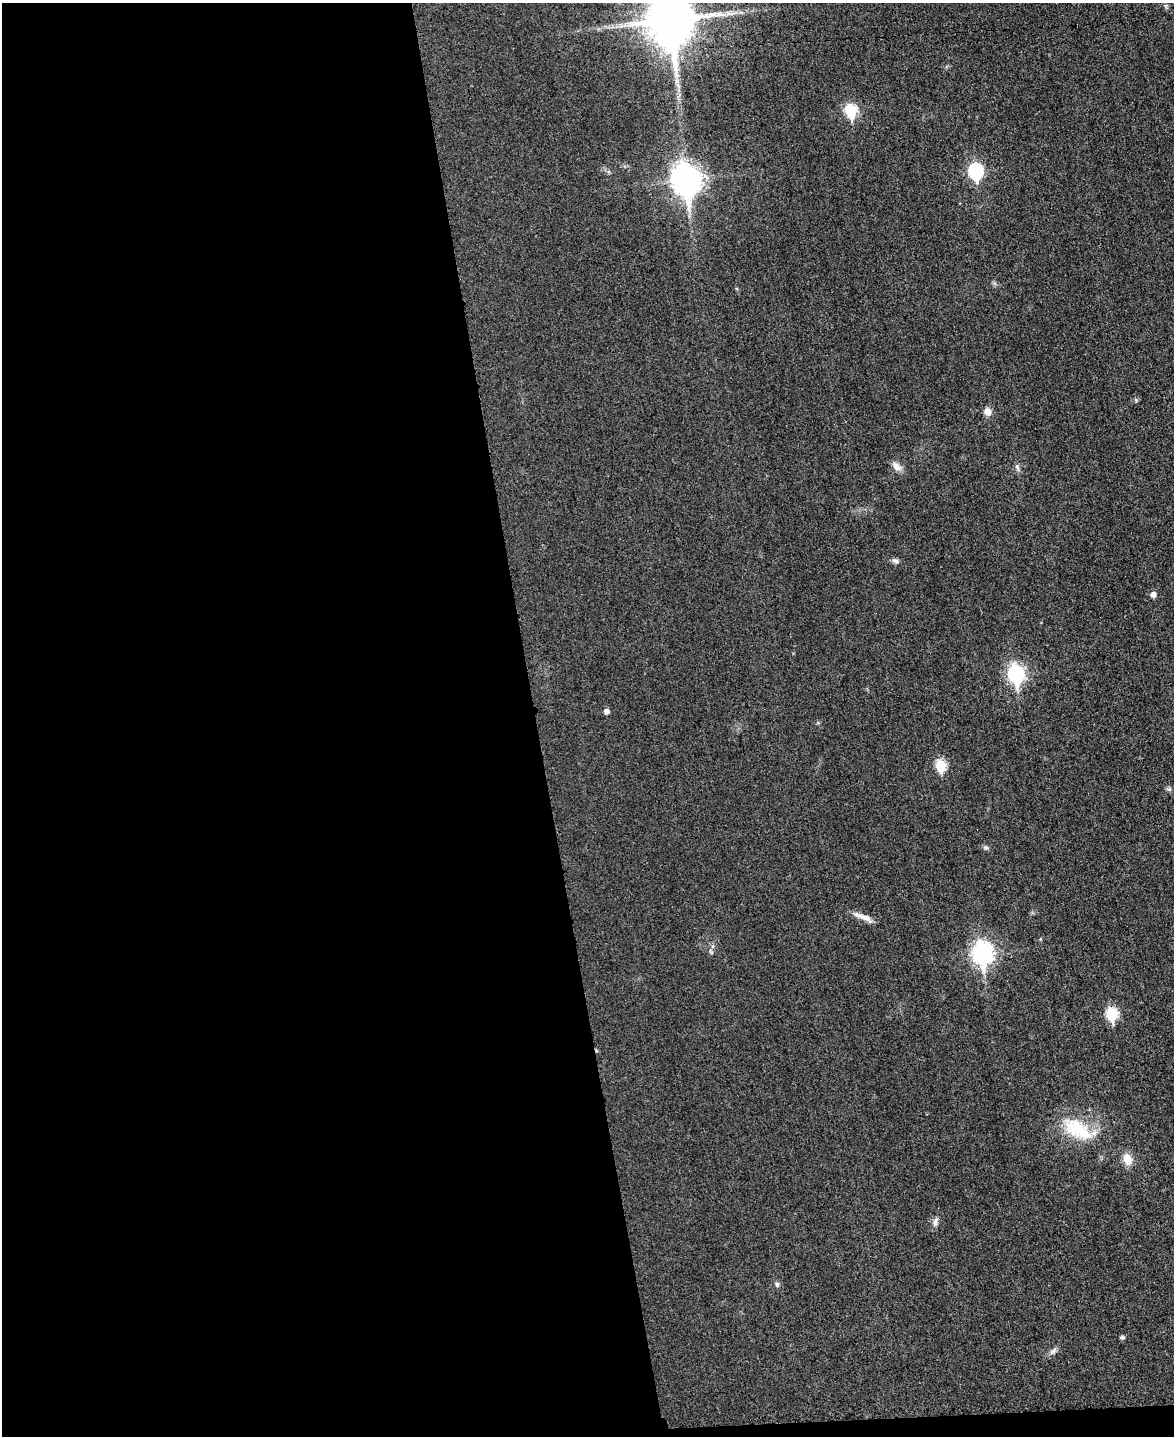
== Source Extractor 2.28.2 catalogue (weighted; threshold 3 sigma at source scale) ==
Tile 9 of 4 x 3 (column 1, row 3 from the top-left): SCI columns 15-1186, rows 252-1685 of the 4714 x 4696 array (HDU 1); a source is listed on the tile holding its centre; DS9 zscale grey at full resolution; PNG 1176 x 1438 px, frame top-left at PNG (2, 3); no overlay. Shown black and unused: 46% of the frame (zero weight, under 3 of 4 exposures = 2% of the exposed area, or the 3 px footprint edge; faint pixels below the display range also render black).
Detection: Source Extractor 2.28.2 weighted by HDU 2 'WHT'; one run over the whole footprint, this tile lists its part. Background 0.0269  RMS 0.0049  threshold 0.0222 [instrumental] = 3 sigma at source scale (4.5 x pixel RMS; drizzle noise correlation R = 1.50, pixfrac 1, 0.05/0.05 arcsec/px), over >= 5 px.
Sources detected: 29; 1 inside a brighter listed object's ellipse — not listed separately; the other 28 listed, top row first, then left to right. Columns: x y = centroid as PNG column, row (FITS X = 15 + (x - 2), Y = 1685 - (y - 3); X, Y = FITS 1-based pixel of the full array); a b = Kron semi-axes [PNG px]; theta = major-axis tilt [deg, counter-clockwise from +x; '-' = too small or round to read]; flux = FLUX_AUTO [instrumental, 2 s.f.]
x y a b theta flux
1166 6 8 4 -81 0.82
671 20 16 14 -83 2600
678 85 10 4 -57 1.6
851 111 7 6 - 43
976 171 8 7 - 78
686 180 12 10 -81 620
1136 400 6 5 - 0.75
987 412 9 8 - 3.7
896 466 15 8 -40 3.4
1017 467 9 6 -79 1.5
895 561 11 6 -14 1.7
1153 595 6 5 - 2.6
1016 674 9 7 -83 130
606 711 5 5 - 2.6
941 766 7 6 - 29
1169 789 8 6 -15 1.1
986 848 7 6 - 1.1
865 918 23 7 -25 4.4
1040 939 5 4 - 0.55
713 946 6 4 90 1
982 954 10 8 -85 260
1112 1014 7 6 - 39
1077 1129 46 23 -32 26
1127 1159 13 11 -67 6.4
935 1221 13 7 76 2.2
777 1284 6 6 - 1.2
1122 1337 6 5 - 0.95
1053 1351 12 6 41 2
Overlapping masked pixels (flux is a lower limit): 1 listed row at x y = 671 20
Isophote crosses this tile's border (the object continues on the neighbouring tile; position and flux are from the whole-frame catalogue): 1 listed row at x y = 671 20